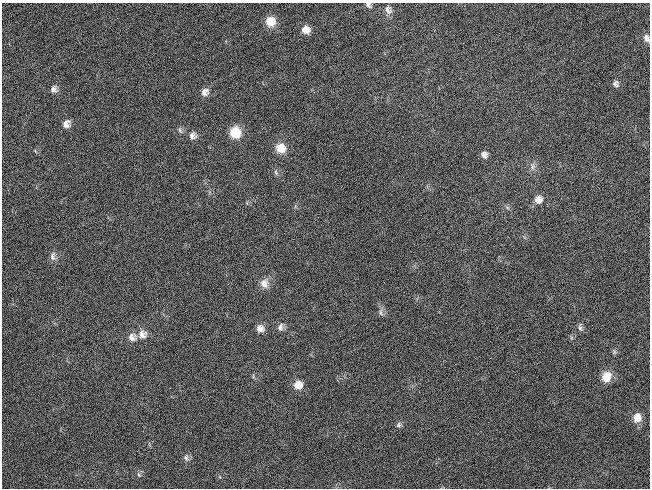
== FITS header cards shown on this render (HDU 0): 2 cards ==
NAXIS1  =                  648 / length of data axis 1
NAXIS2  =                  486 / length of data axis 2

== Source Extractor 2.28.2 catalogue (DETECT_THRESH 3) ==
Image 648 x 486 px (HDU 0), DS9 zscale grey, 1 PNG px = 1 image px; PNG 652 x 490 px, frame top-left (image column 1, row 486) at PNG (2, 3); no overlay
Background 118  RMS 26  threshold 78.7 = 3 sigma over >= 5 px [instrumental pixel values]
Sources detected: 31; all 31 listed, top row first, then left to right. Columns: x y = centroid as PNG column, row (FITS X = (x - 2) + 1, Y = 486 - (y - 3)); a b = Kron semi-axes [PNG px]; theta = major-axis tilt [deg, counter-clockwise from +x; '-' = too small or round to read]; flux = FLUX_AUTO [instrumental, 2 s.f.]
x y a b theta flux
368 5 8 5 -42 4700
388 10 12 9 -61 9000
270 21 10 10 - 24000
306 30 9 8 - 16000
646 38 9 6 -74 7000
616 84 8 6 -65 5400
53 89 9 7 79 7400
204 92 10 9 - 10000
66 124 10 8 68 10000
180 130 9 5 -70 3800
235 132 10 10 - 45000
192 136 10 9 - 8800
280 148 11 11 - 22000
484 155 8 7 - 7500
533 166 9 6 84 6100
276 172 8 5 -71 3700
538 200 10 9 - 13000
53 256 12 7 84 7400
264 283 13 11 -83 14000
381 313 9 5 -77 4800
280 327 11 7 76 7300
260 328 9 8 - 11000
580 328 11 5 -86 4900
142 334 12 11 - 14000
132 337 11 11 - 12000
606 377 11 10 - 28000
298 385 10 10 - 18000
637 418 11 10 - 20000
398 425 8 6 54 4600
186 458 10 7 -65 5800
139 475 7 4 -59 2900
At the frame edge (FLAGS 8, measured only in part): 2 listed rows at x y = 368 5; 646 38